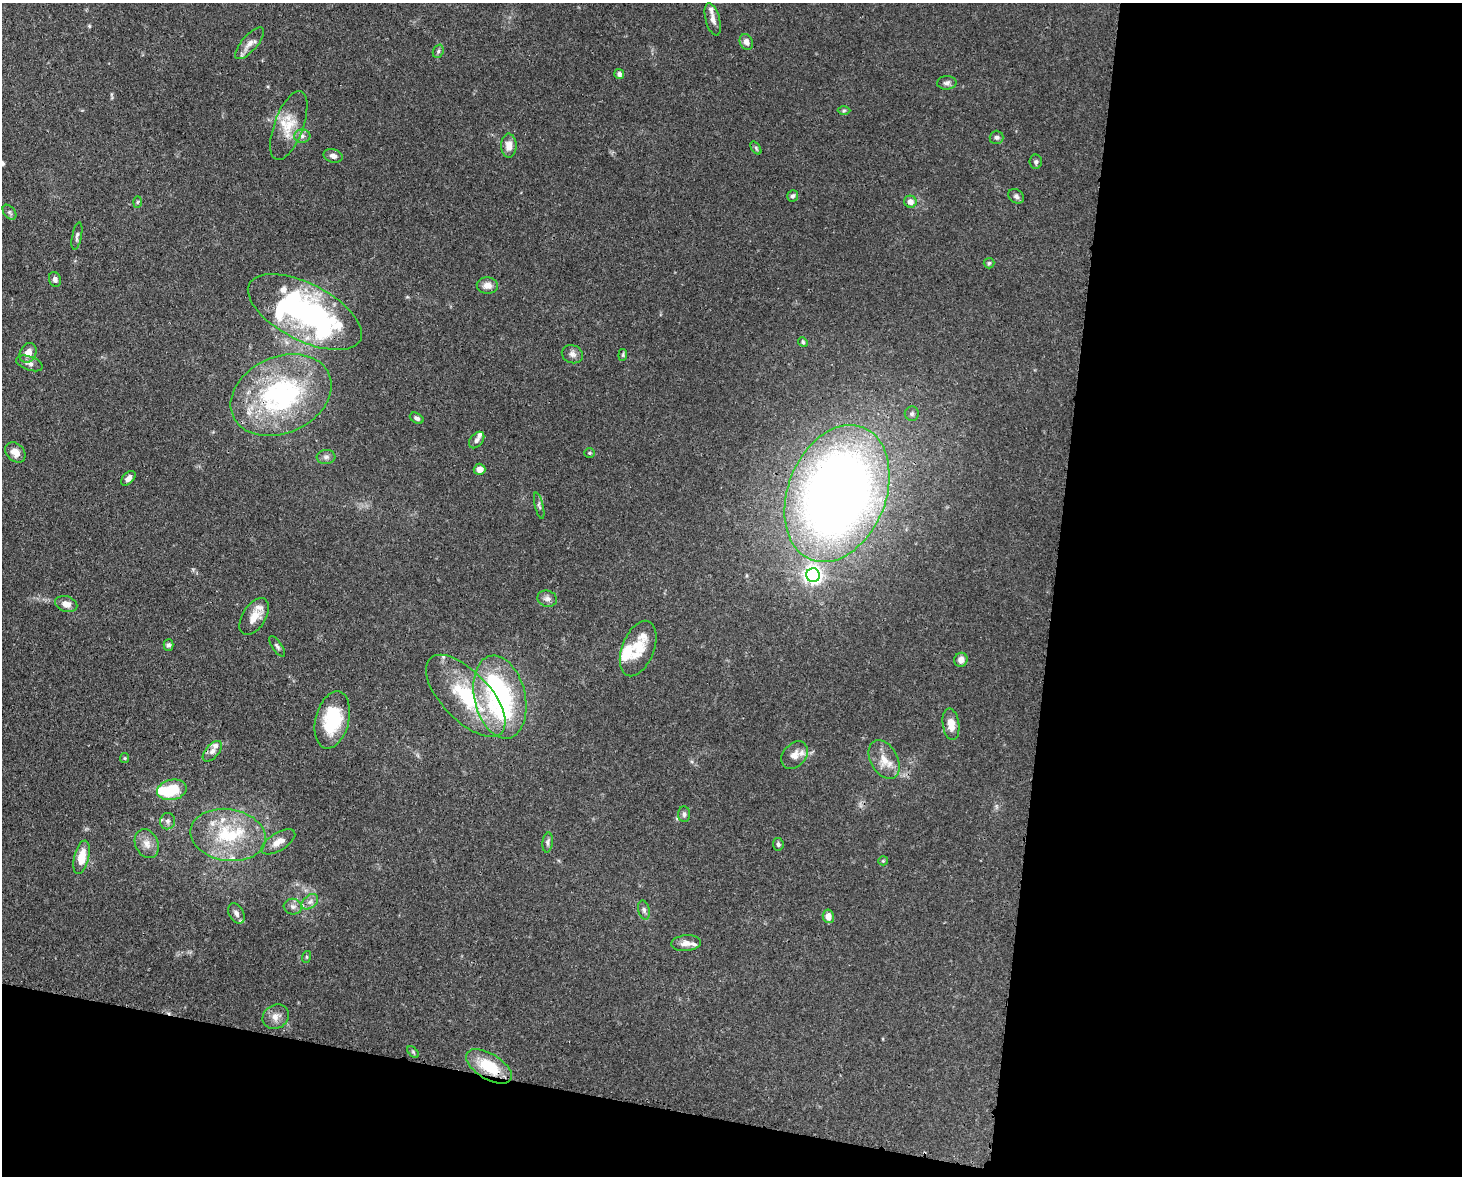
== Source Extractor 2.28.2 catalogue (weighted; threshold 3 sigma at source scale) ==
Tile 12 of 3 x 4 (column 3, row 4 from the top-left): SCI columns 3221-4680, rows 73-1246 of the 4864 x 4844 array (HDU 1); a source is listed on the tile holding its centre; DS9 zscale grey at full resolution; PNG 1464 x 1178 px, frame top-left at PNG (2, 3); each listed source drawn as its Kron ellipse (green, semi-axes under 4 px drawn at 4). Shown black and unused: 34% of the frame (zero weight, under 3 of 4 exposures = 9% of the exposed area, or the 3 px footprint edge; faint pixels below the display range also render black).
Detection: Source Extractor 2.28.2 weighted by HDU 2 'WHT'; one run over the whole footprint, this tile lists its part. Background 0.12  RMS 0.005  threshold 0.0225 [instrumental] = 3 sigma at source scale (4.5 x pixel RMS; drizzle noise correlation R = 1.50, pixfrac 1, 0.05/0.05 arcsec/px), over >= 5 px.
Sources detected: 91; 4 inside a brighter object's white glare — neither listed nor drawn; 11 inside a brighter listed object's ellipse — not listed separately; the other 76 listed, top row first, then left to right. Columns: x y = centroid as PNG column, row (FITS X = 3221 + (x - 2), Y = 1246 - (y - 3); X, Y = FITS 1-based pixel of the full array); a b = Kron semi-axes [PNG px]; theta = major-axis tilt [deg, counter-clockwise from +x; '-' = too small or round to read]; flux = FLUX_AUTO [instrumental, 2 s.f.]
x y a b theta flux
713 19 16 7 -75 3
746 42 8 6 -65 2.5
250 43 20 8 48 3.9
438 51 7 5 69 0.92
619 74 5 5 - 1.4
947 83 9 7 2 1.8
844 111 6 4 2 0.74
289 126 36 14 70 12
302 136 8 6 2 1.8
997 137 7 6 - 1.4
509 146 12 7 -89 4.4
756 148 7 4 -54 0.85
333 156 10 6 -14 2
1036 162 7 6 - 1.2
793 196 6 5 - 1.3
1016 196 8 6 -33 1.5
137 202 6 4 88 0.57
910 202 6 6 - 3.8
9 212 8 5 -51 1.3
77 236 14 4 79 1.5
989 263 5 5 - 0.79
55 279 7 6 - 1.5
487 285 10 8 -3 3.9
305 312 62 28 -27 120
803 342 5 4 - 0.76
28 353 10 8 62 4.6
572 354 11 9 -22 2.4
623 355 6 4 83 0.67
29 363 14 7 -19 2.2
281 395 52 38 24 85
912 414 7 7 - 1.4
417 418 7 5 -29 1.4
477 440 9 6 50 1.6
15 452 11 8 -44 4.2
590 453 5 5 - 0.66
326 457 9 7 2 1.7
479 469 6 5 - 3.2
128 478 9 5 45 2
837 494 71 49 68 480
539 506 13 4 -76 1.4
813 575 7 6 - 190
547 599 10 8 -14 2.2
66 604 11 8 -17 3.7
254 617 20 11 57 7.2
169 645 5 5 - 1.2
277 646 12 5 -55 1.3
638 648 29 16 68 14
961 660 7 6 - 3
466 696 52 24 -46 37
500 697 42 25 -77 85
332 720 29 16 76 28
951 724 16 8 -82 5.6
212 751 12 6 50 2.5
795 755 15 11 48 4.3
125 758 5 4 - 0.63
884 760 21 13 -61 7.6
172 790 15 10 12 17
684 814 8 6 88 1.4
168 821 8 7 - 1.7
228 835 38 26 -9 33
278 842 19 9 32 4.7
548 843 10 5 84 1.3
147 844 15 11 -64 4.6
778 844 6 5 - 1.1
82 857 17 7 77 9.5
883 861 5 4 - 0.58
310 902 9 6 39 2.1
293 907 9 8 - 2.1
644 910 9 5 -75 1.5
236 913 11 7 -62 2.4
828 916 7 5 -81 4.4
686 943 15 8 6 3.7
306 957 6 4 72 0.56
276 1017 14 11 35 4.2
413 1052 7 4 -46 0.71
489 1066 26 12 -31 19
Overlapping masked pixels (flux is a lower limit): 3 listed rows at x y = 281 395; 837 494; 489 1066